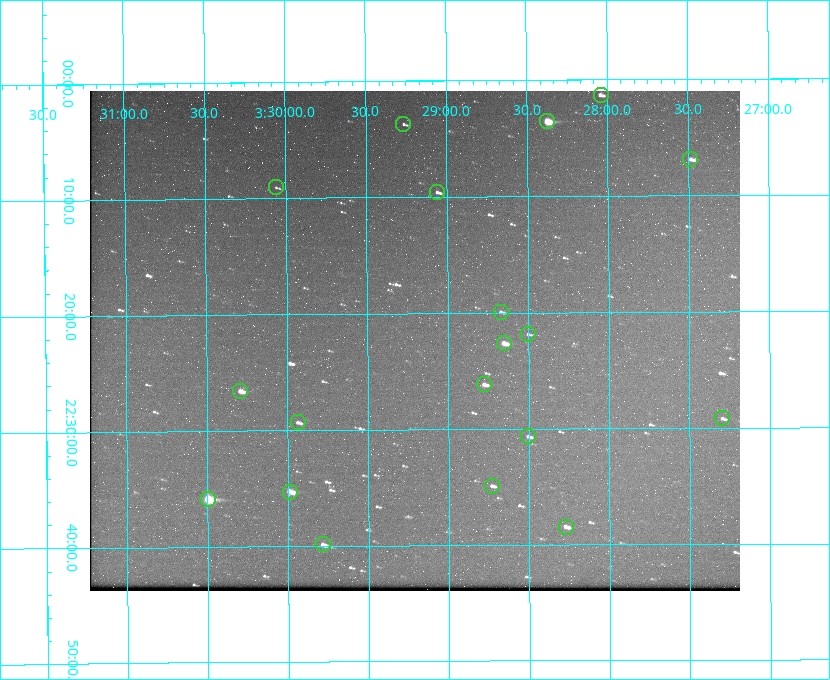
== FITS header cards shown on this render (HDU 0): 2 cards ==
NAXIS1  =                  650 / Width of table row in bytes
NAXIS2  =                  500 / Number of rows in table

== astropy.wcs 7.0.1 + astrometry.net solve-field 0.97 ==
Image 650 x 500 px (HDU 0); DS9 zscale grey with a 90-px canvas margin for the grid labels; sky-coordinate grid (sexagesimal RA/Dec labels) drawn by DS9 from the SOLVED WCS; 19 Tycho-2 reference stars matched to detected sources circled (green)
Header WCS: none
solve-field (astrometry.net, Tycho-2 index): SOLVED blind (the file carries no WCS)
Solved WCS: RA---TAN-SIP/DEC--TAN-SIP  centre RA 03:29:12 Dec +22:22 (52.30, +22.37 deg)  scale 5.17 arcsec/px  FOV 56.0' x 43.1'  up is -180 deg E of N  parity flipped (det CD > 0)
(file carries no celestial WCS; the grid is the blind solution)
Tycho-2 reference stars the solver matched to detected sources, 19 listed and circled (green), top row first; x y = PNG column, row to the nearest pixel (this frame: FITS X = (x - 90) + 1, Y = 500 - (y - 91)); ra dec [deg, ICRS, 3 dp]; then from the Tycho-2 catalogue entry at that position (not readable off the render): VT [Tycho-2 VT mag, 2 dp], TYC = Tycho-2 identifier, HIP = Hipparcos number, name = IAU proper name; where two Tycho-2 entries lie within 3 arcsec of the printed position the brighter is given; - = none
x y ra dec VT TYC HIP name
601 95 52.010 +22.023 11.65 1246-553-1 16144 -
547 121 52.094 +22.059 8.73 1246-565-1 16174 -
403 124 52.316 +22.062 11.63 1246-490-1 - -
690 159 51.872 +22.114 10.68 1245-1095-1 - -
276 187 52.515 +22.151 11.55 1246-639-1 - -
437 192 52.265 +22.160 11.20 1246-515-1 - -
501 312 52.168 +22.332 11.56 1246-558-1 - -
528 334 52.126 +22.364 12.17 1246-628-1 - -
504 343 52.163 +22.377 10.31 1246-508-1 - -
484 384 52.194 +22.436 11.10 1246-758-1 - -
240 391 52.573 +22.443 9.90 1246-338-1 - -
722 418 51.824 +22.487 11.65 1245-1005-1 - -
298 422 52.484 +22.489 11.63 1246-473-1 - -
528 436 52.126 +22.511 11.81 1797-918-1 - -
492 486 52.183 +22.582 11.55 1797-1044-1 - -
290 492 52.497 +22.588 9.77 1798-224-1 - -
208 499 52.624 +22.598 10.47 1798-308-1 - -
566 527 52.069 +22.641 10.36 1797-946-1 - -
323 544 52.446 +22.665 11.05 1798-126-1 - -